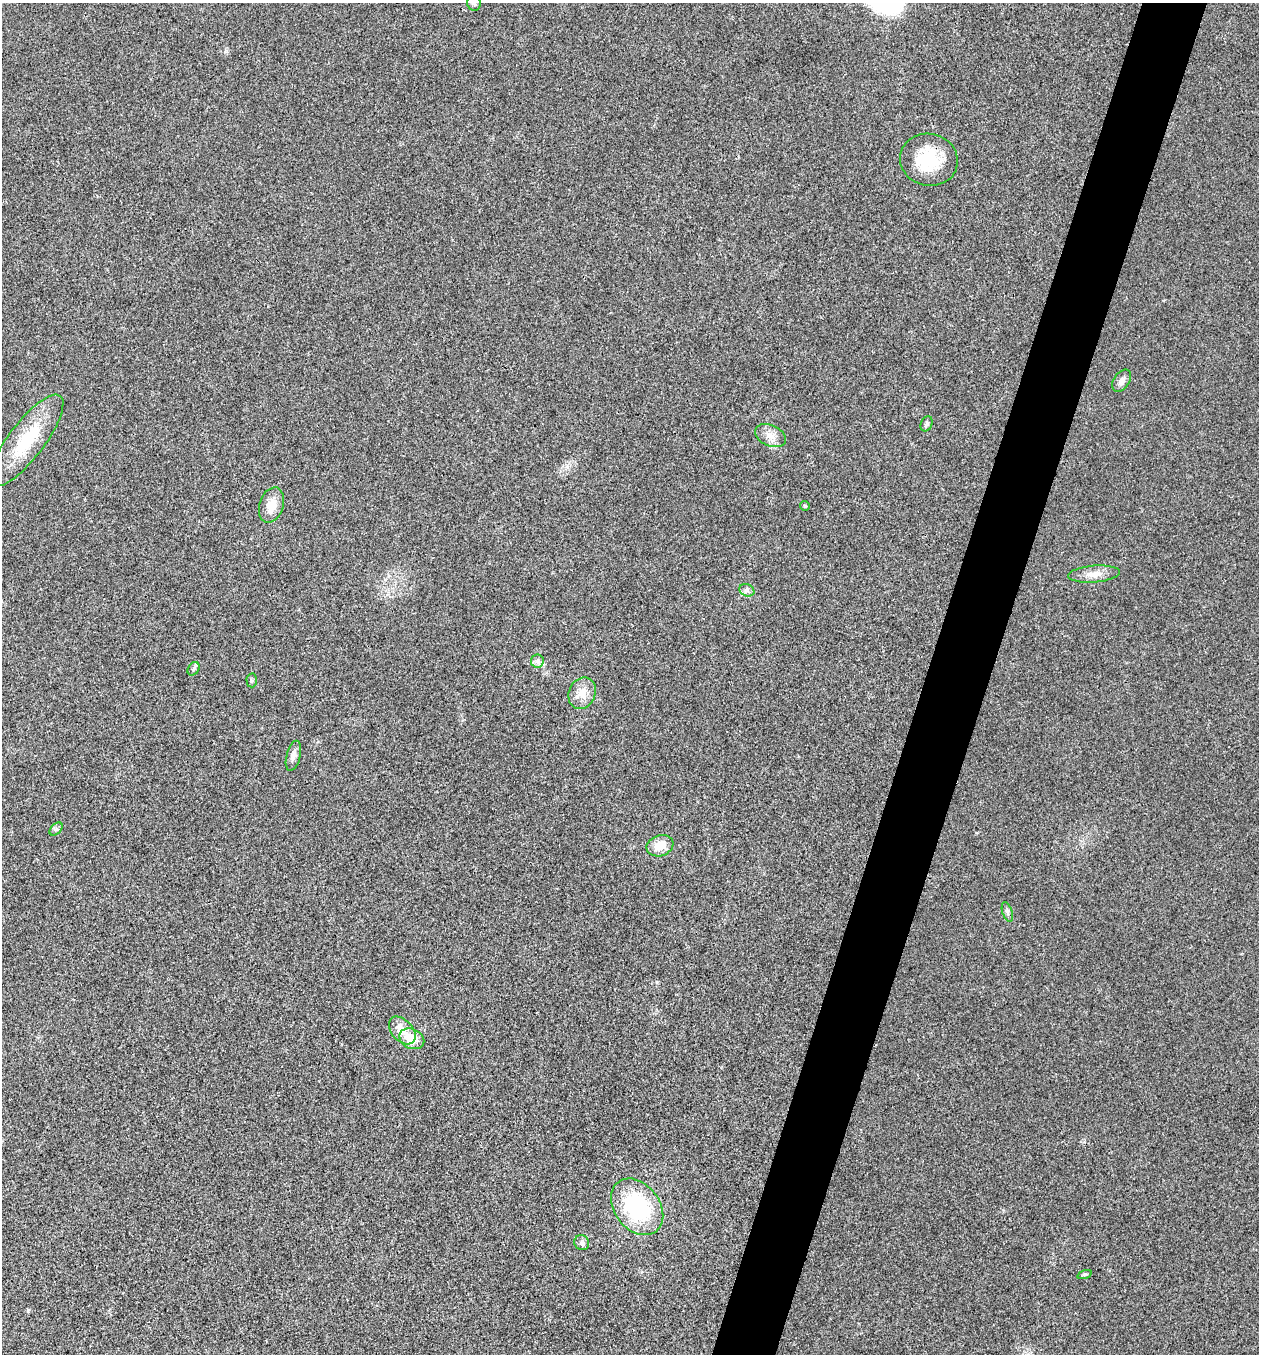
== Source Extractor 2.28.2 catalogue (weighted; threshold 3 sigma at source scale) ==
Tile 10 of 4 x 4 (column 2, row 3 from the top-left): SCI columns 1523-2779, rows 1355-2706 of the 5429 x 5416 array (HDU 1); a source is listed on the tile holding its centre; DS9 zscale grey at full resolution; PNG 1261 x 1356 px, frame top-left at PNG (2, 3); each listed source drawn as its Kron ellipse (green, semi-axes under 4 px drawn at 4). Shown black and unused: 5% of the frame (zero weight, under 3 of 4 exposures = <1% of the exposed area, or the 3 px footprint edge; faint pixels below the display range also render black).
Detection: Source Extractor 2.28.2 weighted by HDU 2 'WHT'; one run over the whole footprint, this tile lists its part. Background 0.0206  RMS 0.0057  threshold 0.0256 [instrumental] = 3 sigma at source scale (4.5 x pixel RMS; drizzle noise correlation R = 1.50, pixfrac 1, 0.05/0.05 arcsec/px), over >= 5 px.
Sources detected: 25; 1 inside a brighter object's white glare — neither listed nor drawn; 1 inside a brighter listed object's ellipse — not listed separately; the other 23 listed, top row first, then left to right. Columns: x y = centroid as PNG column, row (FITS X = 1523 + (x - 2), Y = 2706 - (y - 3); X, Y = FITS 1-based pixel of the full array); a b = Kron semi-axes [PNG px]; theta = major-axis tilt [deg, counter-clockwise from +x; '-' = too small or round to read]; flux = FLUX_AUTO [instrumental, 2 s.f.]
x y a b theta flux
474 3 7 6 - 1.5
929 160 29 26 -13 23
1122 381 12 8 56 2.8
926 424 8 5 66 1.2
770 436 16 10 -23 5.4
26 440 56 18 53 29
271 505 18 12 71 8.2
805 506 5 4 - 0.89
1094 574 26 8 5 6.4
747 590 8 6 -22 1.7
537 661 7 6 - 1.6
194 669 7 5 58 1.1
252 680 7 5 -88 1
582 693 16 13 66 7.3
293 756 15 7 75 3
56 829 8 5 45 1.3
660 846 14 10 20 8.4
1007 912 10 5 -71 1.4
402 1030 16 10 -48 7.6
412 1039 13 10 -25 9.9
637 1207 31 22 -52 51
582 1243 8 7 - 1.8
1085 1274 7 3 19 0.77
Overlapping masked pixels (flux is a lower limit): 1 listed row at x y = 929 160
Isophote crosses this tile's border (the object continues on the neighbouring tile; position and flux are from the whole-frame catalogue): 1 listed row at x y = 474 3
Unlisted compact peaks at least as high as the median listed source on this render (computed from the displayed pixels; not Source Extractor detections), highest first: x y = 28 1310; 657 982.